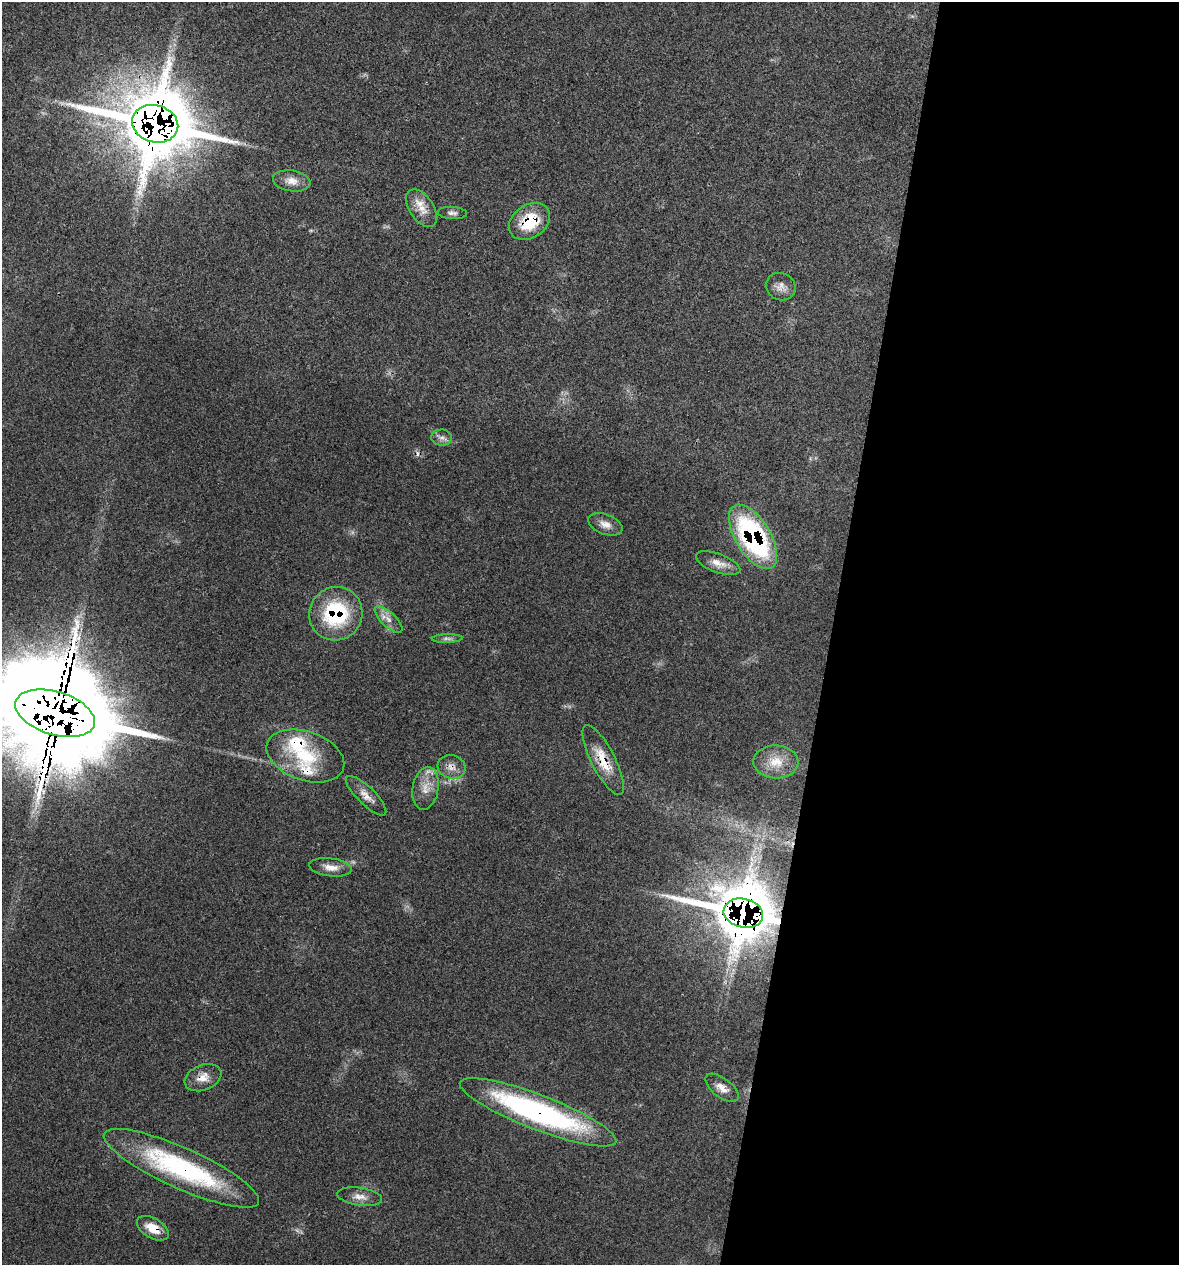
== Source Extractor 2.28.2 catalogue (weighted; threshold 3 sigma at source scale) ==
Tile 12 of 4 x 4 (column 4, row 3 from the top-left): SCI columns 3651-4827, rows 1263-2525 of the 5072 x 5054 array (HDU 1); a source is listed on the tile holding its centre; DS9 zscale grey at full resolution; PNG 1181 x 1267 px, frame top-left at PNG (2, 2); each listed source drawn as its Kron ellipse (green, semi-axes under 4 px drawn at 4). Shown black and unused: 30% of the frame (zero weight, under 3 of 4 exposures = <1% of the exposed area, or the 3 px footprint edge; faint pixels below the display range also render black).
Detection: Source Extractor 2.28.2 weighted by HDU 2 'WHT'; one run over the whole footprint, this tile lists its part. Background 0.0841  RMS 0.006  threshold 0.0268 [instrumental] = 3 sigma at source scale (4.5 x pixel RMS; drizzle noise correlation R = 1.50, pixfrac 1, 0.05/0.05 arcsec/px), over >= 5 px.
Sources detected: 32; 1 too faint to see at this stretch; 1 cosmic-ray / hot-pixel residue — neither listed nor drawn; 2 inside a brighter listed object's ellipse — not listed separately; the other 28 listed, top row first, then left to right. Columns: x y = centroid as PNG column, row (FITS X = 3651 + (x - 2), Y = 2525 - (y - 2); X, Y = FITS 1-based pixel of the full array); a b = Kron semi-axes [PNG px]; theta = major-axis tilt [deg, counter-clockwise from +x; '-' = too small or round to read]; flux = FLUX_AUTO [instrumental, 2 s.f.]
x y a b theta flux
155 124 23 18 -16 5800
292 181 19 10 -8 6
422 208 21 12 -56 8.4
452 213 15 6 -3 2.4
529 221 22 16 34 25
781 287 15 13 -25 4.8
442 438 10 8 -3 2.9
605 524 18 10 -21 5
753 537 36 17 -59 110
718 563 23 9 -20 6.5
336 614 27 26 - 48
388 619 18 7 -44 4.9
447 639 15 4 2 2
55 713 41 21 -17 24000
305 756 40 24 -19 34
603 760 39 12 -63 15
776 762 22 16 -2 11
451 767 14 12 -17 5.2
426 788 22 13 80 9
366 796 27 9 -44 6
331 867 21 9 -7 6.1
743 913 20 14 -14 4000
203 1078 19 12 22 7.2
722 1088 20 9 -37 5.6
538 1112 83 17 -21 150
181 1168 85 20 -24 90
360 1197 22 9 -8 5.6
153 1228 17 10 -31 10
Overlapping masked pixels (flux is a lower limit): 12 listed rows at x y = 155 124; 529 221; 753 537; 336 614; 55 713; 603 760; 451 767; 743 913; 203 1078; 538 1112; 181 1168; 153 1228
Isophote crosses this tile's border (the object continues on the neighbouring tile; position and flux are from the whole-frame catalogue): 1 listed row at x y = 55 713